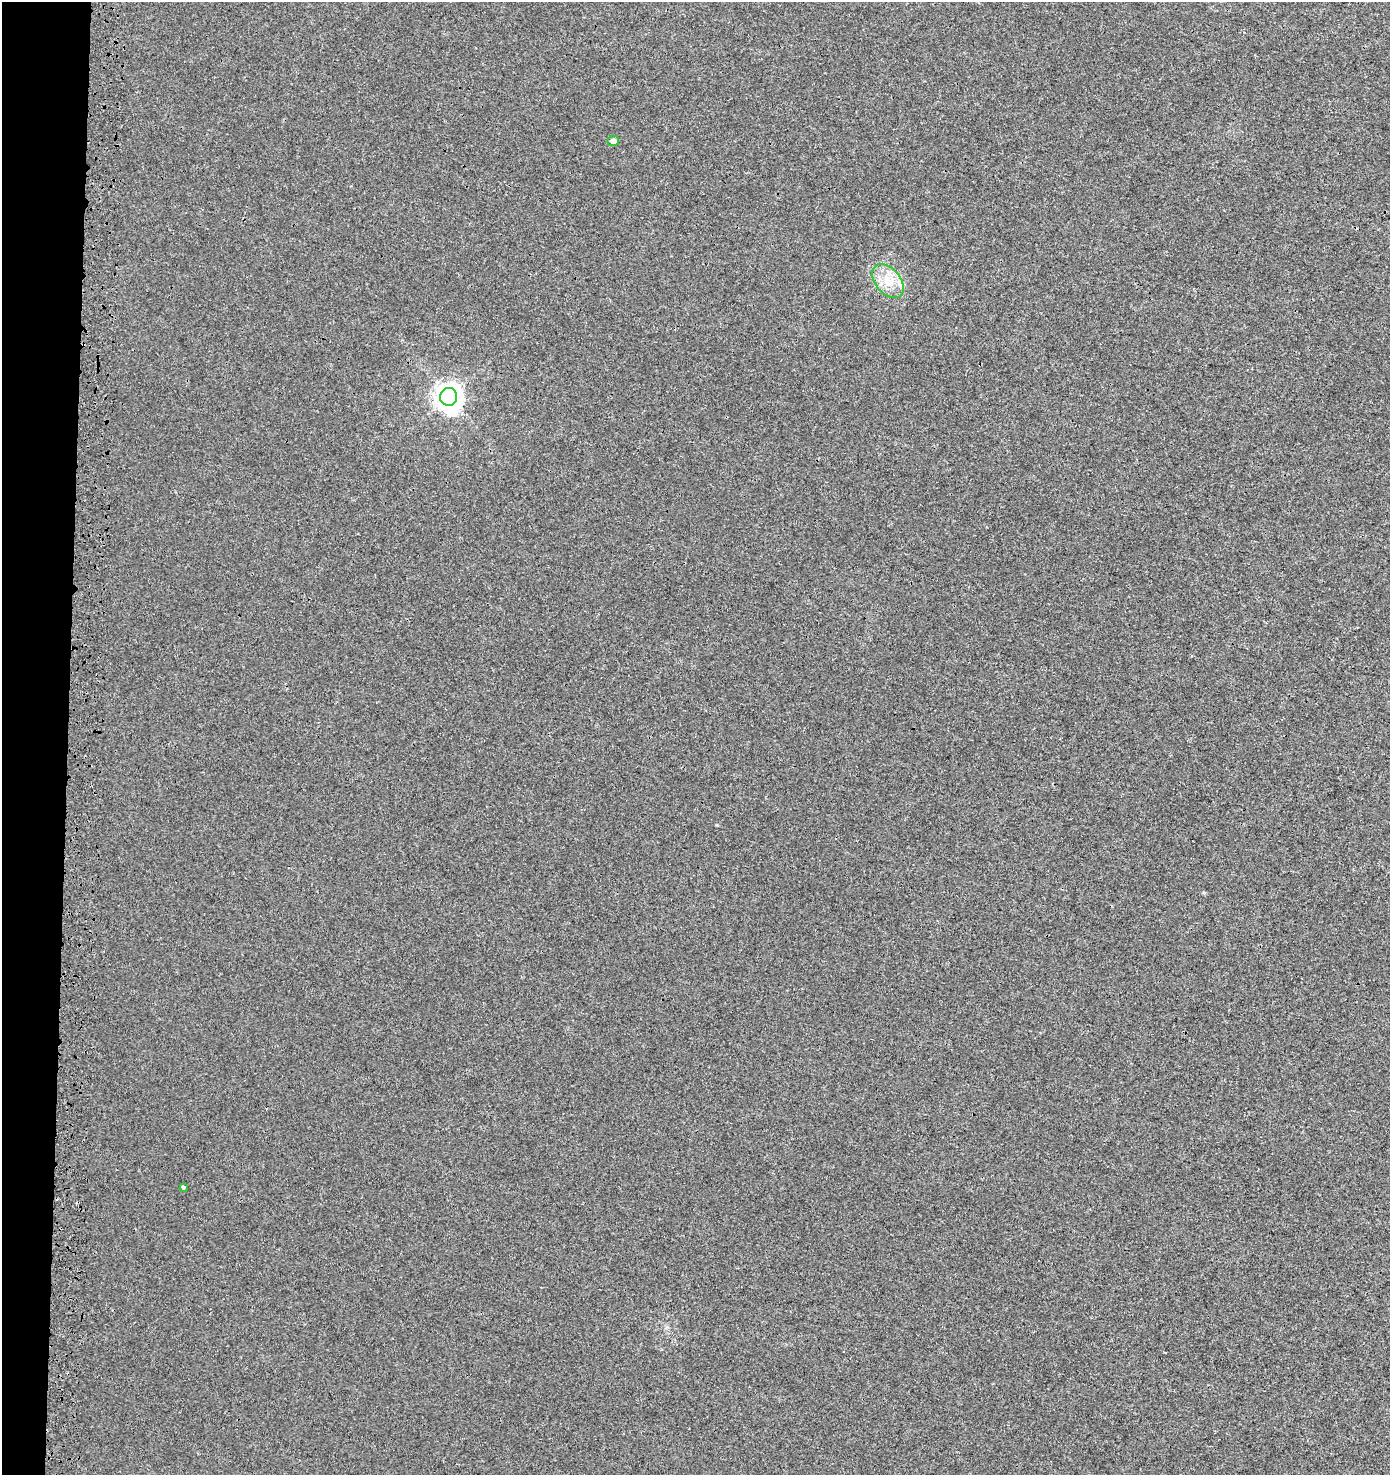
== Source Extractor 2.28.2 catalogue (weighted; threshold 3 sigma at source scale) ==
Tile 4 of 3 x 3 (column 1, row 2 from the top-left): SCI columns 328-1715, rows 1582-3054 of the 4870 x 4628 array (HDU 1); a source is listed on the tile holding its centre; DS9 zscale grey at full resolution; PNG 1392 x 1477 px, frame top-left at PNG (2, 2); each listed source drawn as its Kron ellipse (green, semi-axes under 4 px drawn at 4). Shown black and unused: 5% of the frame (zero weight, under 3 of 4 exposures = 9% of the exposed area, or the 3 px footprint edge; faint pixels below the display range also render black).
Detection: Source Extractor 2.28.2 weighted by HDU 2 'WHT'; one run over the whole footprint, this tile lists its part. Background 0.00235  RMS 0.0026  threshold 0.0115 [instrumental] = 3 sigma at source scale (4.5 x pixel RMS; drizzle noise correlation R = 1.50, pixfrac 1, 0.0396/0.0396 arcsec/px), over >= 5 px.
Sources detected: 5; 1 inside a brighter listed object's ellipse — not listed separately; the other 4 listed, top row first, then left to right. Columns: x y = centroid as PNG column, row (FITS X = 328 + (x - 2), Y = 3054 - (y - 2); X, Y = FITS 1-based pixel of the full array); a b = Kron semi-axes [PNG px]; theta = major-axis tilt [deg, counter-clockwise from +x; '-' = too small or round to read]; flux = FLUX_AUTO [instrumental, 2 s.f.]
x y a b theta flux
613 141 6 5 - 1.1
888 281 19 12 -49 4.8
449 397 9 8 - 240
183 1187 4 3 - 2.6